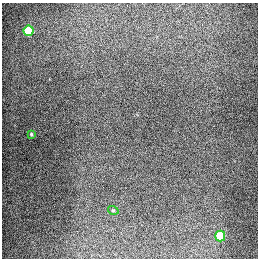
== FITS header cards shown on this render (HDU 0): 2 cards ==
NAXIS1  =                  256
NAXIS2  =                  256

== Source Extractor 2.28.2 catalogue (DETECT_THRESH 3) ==
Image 256 x 256 px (HDU 0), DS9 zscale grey, 1 PNG px = 1 image px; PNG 260 x 260 px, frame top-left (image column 1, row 256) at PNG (2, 3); each listed source drawn as its Kron ellipse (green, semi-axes under 4 px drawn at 4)
Background 1290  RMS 27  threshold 80.3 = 3 sigma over >= 5 px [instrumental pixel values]
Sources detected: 4; all 4 listed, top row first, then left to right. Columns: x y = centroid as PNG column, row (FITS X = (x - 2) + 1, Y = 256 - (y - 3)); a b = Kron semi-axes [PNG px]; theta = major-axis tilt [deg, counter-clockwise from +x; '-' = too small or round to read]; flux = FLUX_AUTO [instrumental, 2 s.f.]
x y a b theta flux
29 31 5 5 - 94000
31 134 4 3 - 2500
113 210 5 3 - 1600
220 236 5 5 - 74000